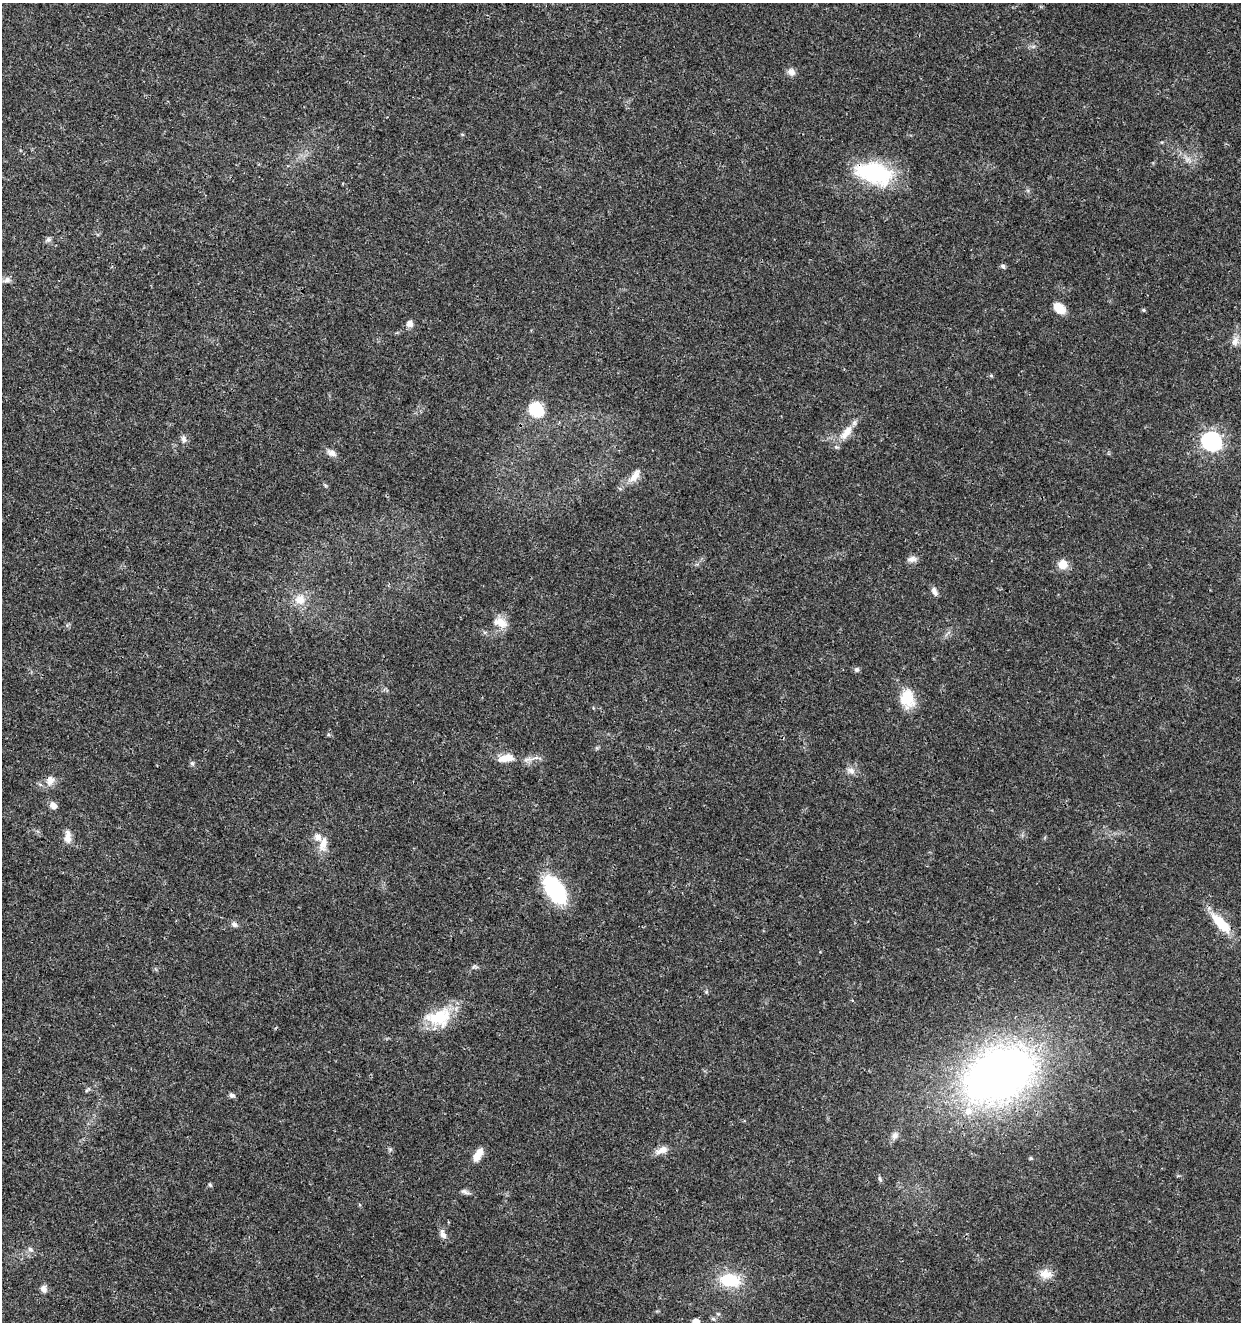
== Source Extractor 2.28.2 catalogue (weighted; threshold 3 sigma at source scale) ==
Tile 11 of 4 x 4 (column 3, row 3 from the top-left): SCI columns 2763-4001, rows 1325-2644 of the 5462 x 5297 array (HDU 1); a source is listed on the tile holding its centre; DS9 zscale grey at full resolution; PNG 1243 x 1324 px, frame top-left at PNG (2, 3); no overlay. Shown black and unused: <1% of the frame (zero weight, under 3 of 4 exposures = <1% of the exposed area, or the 3 px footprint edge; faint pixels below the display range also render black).
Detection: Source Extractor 2.28.2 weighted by HDU 2 'WHT'; one run over the whole footprint, this tile lists its part. Background 0.0181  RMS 0.002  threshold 0.00906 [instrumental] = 3 sigma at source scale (4.5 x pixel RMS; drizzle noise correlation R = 1.50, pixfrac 1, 0.0396/0.0396 arcsec/px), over >= 5 px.
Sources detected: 58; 3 inside a brighter listed object's ellipse — not listed separately; the other 55 listed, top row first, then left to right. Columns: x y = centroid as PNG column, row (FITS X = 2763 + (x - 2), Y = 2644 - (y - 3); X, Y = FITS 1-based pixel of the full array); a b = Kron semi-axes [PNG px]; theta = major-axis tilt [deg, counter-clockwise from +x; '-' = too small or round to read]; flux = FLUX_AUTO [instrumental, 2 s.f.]
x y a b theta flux
791 72 9 8 - 1.2
1188 159 7 4 18 0.57
874 173 37 20 -14 20
48 240 8 7 - 0.55
1003 266 7 5 -32 0.48
7 280 11 7 27 0.91
1059 308 13 9 -40 3.3
1144 310 5 4 - 0.29
410 324 8 8 - 1.1
1235 341 14 9 73 1.5
991 375 5 4 - 0.27
536 410 15 12 -42 7.9
846 432 24 10 50 3
184 439 12 7 -87 0.81
1211 441 8 7 - 80
332 453 12 7 -23 1.1
634 476 20 9 52 2.2
912 559 12 7 9 1.1
1063 564 11 10 - 2.4
934 591 12 7 -69 0.89
300 600 14 14 - 2.9
501 622 19 12 -38 2.6
857 669 7 6 - 0.52
907 699 24 18 -80 4.9
506 758 20 9 10 2.7
192 763 6 5 - 0.38
851 771 11 9 -42 1.1
50 780 13 11 84 1.6
53 805 8 6 -49 1.4
67 837 19 8 -90 1.7
323 844 21 10 78 2.4
555 890 25 14 -55 21
1221 923 30 11 -46 5.9
234 924 7 6 - 0.76
475 967 11 4 -8 0.43
706 992 5 5 - 0.28
439 1017 36 22 9 8
998 1075 69 47 28 120
87 1090 8 4 45 0.32
232 1095 5 5 - 0.77
895 1135 10 8 67 0.93
662 1150 16 8 23 1.8
477 1156 12 8 65 2.2
1031 1158 5 3 - 0.25
880 1179 9 4 -60 0.36
210 1185 6 4 -65 0.28
464 1192 12 6 -25 0.64
443 1234 14 7 -69 1.1
30 1249 8 6 -54 0.63
1046 1274 17 13 -8 2.3
730 1280 24 15 -6 8
44 1289 10 7 -62 0.93
718 1314 6 4 -1 0.27
713 1319 7 4 -2 0.37
696 1322 6 5 - 2.4
Overlapping masked pixels (flux is a lower limit): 1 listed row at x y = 874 173
Isophote crosses this tile's border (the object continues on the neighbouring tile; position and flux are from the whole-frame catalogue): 1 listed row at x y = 696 1322